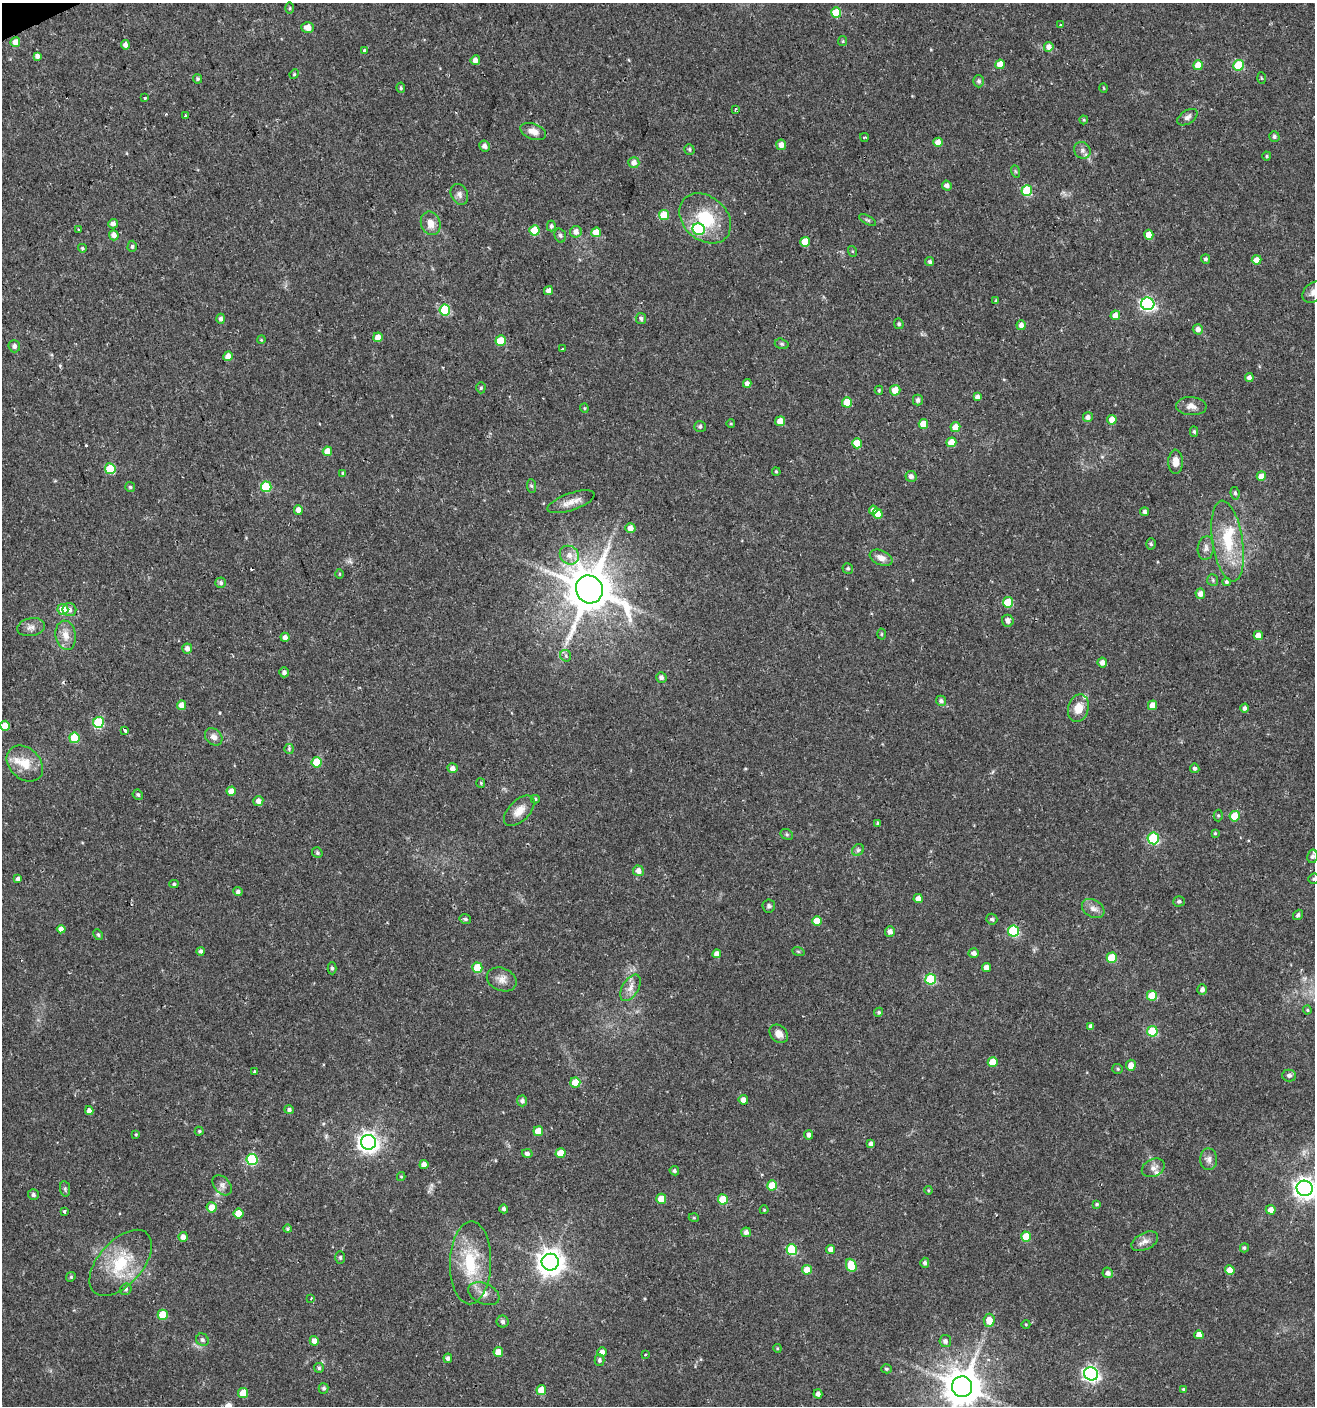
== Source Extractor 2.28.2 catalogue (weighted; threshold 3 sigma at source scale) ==
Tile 11 of 4 x 4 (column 3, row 3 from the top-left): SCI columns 2707-4019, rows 1405-2808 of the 5473 x 5615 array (HDU 1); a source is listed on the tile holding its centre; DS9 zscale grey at full resolution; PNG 1317 x 1408 px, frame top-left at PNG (2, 3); each listed source drawn as its Kron ellipse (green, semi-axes under 4 px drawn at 4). Shown black and unused: <1% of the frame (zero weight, under 2 of 3 exposures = <1% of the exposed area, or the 3 px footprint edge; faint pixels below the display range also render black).
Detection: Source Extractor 2.28.2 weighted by HDU 2 'WHT'; one run over the whole footprint, this tile lists its part. Background 0.0247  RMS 0.0041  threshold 0.0186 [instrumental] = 3 sigma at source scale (4.5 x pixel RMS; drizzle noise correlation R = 1.50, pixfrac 1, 0.0396/0.0396 arcsec/px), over >= 5 px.
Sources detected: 300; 2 too faint to see at this stretch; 4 cosmic-ray / hot-pixel residue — neither listed nor drawn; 4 inside a brighter listed object's ellipse — not listed separately; the other 290 listed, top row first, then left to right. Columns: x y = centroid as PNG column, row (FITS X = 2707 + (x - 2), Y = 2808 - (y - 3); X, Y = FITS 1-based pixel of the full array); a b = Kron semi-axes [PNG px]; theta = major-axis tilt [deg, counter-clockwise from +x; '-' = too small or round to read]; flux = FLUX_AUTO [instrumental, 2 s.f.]
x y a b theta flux
290 8 5 3 - 0.45
836 12 5 5 - 13
1061 25 3 3 - 0.84
308 27 6 5 - 3.6
843 41 5 4 - 0.48
15 42 5 5 - 3.9
125 45 5 4 - 1.8
1049 47 5 5 - 2.5
365 51 4 3 - 4.5
37 56 4 4 - 1.8
475 60 5 4 - 2.3
1000 64 5 4 - 5.7
1198 65 5 4 - 5.4
1239 65 5 5 - 20
294 74 5 4 - 0.48
1261 78 5 3 - 0.41
198 79 5 4 - 0.68
979 81 6 5 - 1
401 88 5 3 - 0.66
1104 88 4 3 - 0.34
144 98 3 3 - 1.4
735 109 3 3 - 4.1
185 115 3 3 - 0.71
1187 117 11 6 33 1.6
1084 120 4 4 - 0.46
533 131 13 7 -20 3.3
864 137 4 3 - 0.64
1274 137 5 5 - 1.1
938 142 4 4 - 3.3
781 145 5 5 - 3.2
484 146 5 5 - 2
689 149 5 5 - 0.76
1082 150 9 8 - 1.7
1267 156 4 4 - 0.47
634 163 5 5 - 2.1
1015 171 6 4 -71 0.56
947 185 5 4 - 1.8
1027 190 5 5 - 25
459 194 11 8 -63 1.9
664 215 5 5 - 9.9
705 218 28 22 -41 19
868 220 9 4 -26 0.74
431 223 12 9 -68 4.1
113 224 5 4 - 1.9
551 226 5 4 - 0.93
78 229 3 2 - 0.43
699 229 6 5 - 25
534 230 5 5 - 12
576 232 6 5 - 2.6
596 232 5 5 - 6.2
114 235 5 5 - 2.5
560 235 7 5 -74 0.84
1149 235 5 4 - 4.8
805 242 5 5 - 8.8
132 246 5 4 - 0.79
82 248 4 4 - 0.59
852 251 5 3 - 0.44
1206 259 5 4 - 0.85
1257 260 5 4 - 2.8
930 262 4 4 - 0.84
548 291 5 4 - 1.8
1313 292 12 9 41 2.6
996 301 4 4 - 0.51
1148 304 6 6 - 83
445 310 5 5 - 29
1115 315 5 5 - 3.8
641 318 5 5 - 0.96
221 319 5 4 - 1.3
899 324 5 4 - 0.87
1021 325 5 4 - 2.1
1198 329 5 5 - 1.9
378 337 5 5 - 3.1
261 340 4 3 - 0.37
501 341 5 5 - 9.9
782 344 7 5 -16 0.7
14 346 6 6 - 1.4
562 349 3 3 - 1.2
228 356 5 4 - 3.2
1249 377 4 4 - 1.7
747 383 4 4 - 2
481 388 5 4 - 0.65
879 390 4 3 - 0.5
895 390 5 5 - 4.8
977 397 4 4 - 1.4
918 400 5 5 - 1.3
847 402 5 5 - 7.3
1191 406 15 9 -4 2.9
584 408 4 4 - 0.45
1088 417 5 5 - 1.6
1112 420 5 4 - 4.3
780 421 5 4 - 4.2
731 424 4 3 - 0.32
923 424 5 5 - 7.1
700 426 6 5 - 0.95
955 427 5 5 - 4.5
1194 432 5 4 - 0.68
951 442 5 5 - 7.9
857 443 5 5 - 7.9
327 451 5 4 - 4.9
1176 462 12 7 89 3.5
110 469 5 5 - 17
776 472 4 3 - 0.48
343 473 4 4 - 0.52
911 476 5 5 - 1.7
1261 476 5 4 - 5
531 486 7 4 -88 0.75
130 487 5 5 - 0.62
266 487 5 5 - 20
1235 493 6 4 -80 0.78
571 502 25 8 19 4.3
298 510 5 4 - 2.3
873 510 4 4 - 1.5
1145 512 4 4 - 1.1
878 514 5 5 - 5.6
630 528 5 5 - 2.9
1228 541 41 15 -81 17
1151 544 5 4 - 0.68
1206 548 12 8 81 2.1
569 555 10 9 - 3.2
881 558 12 7 -23 3
848 568 5 5 - 0.83
340 574 5 3 - 0.39
1213 580 6 5 - 0.71
1226 582 4 4 - 0.77
221 583 5 5 - 0.98
589 589 14 13 - 1900
1200 594 5 5 - 2.6
1008 602 5 5 - 15
63 609 5 5 - 6.3
69 610 7 6 - 1.9
1008 621 6 5 - 1.8
31 627 14 9 9 2.4
882 634 5 3 - 0.43
66 635 15 10 -81 4.1
1258 636 5 4 - 3.8
285 637 4 4 - 1.7
187 649 5 5 - 2.1
566 656 6 5 - 1.1
1102 663 5 5 - 2.3
284 672 5 5 - 1.3
661 677 5 5 - 1.6
941 701 5 5 - 1.2
181 705 5 4 - 2.9
1153 705 5 4 - 4.3
1078 708 14 10 74 5.6
1244 708 4 4 - 1.1
98 722 5 5 - 31
5 726 5 5 - 7.1
125 730 4 3 - 1.5
214 737 10 7 -45 2.1
74 738 5 5 - 12
289 749 5 5 - 0.64
317 762 5 5 - 12
25 764 20 15 -44 7.8
453 768 5 4 - 2.1
1195 768 5 4 - 0.99
481 783 5 4 - 0.46
231 791 4 4 - 3.2
138 795 5 5 - 0.72
535 799 4 4 - 0.59
258 801 5 5 - 2.4
519 811 19 10 44 4.7
1218 815 6 4 -89 0.61
1235 816 5 5 - 11
878 823 4 3 - 0.63
1215 833 3 3 - 0.44
787 834 6 5 - 0.7
1153 838 6 5 - 33
858 850 6 5 - 0.85
317 853 5 5 - 0.8
1313 856 7 5 78 1.3
638 871 5 5 - 2.4
18 879 4 4 - 1.5
1314 879 5 5 - 0.64
174 884 4 4 - 0.61
238 892 4 4 - 1.2
918 899 4 4 - 3.2
1179 901 5 5 - 1
769 906 6 6 - 0.96
1093 908 12 8 -30 2.5
1298 915 5 4 - 1
465 919 6 4 -14 0.74
992 919 5 5 - 0.93
817 921 5 5 - 7
61 929 4 4 - 2.2
1013 931 5 5 - 29
890 932 5 5 - 2
98 935 6 4 -62 0.7
201 951 4 3 - 1
798 951 6 4 -19 0.49
974 953 5 4 - 1.8
717 954 4 4 - 2.5
1112 958 5 5 - 13
987 967 4 4 - 3
332 968 6 4 -89 0.75
477 968 5 5 - 11
502 979 15 11 -23 3.4
931 979 5 5 - 26
630 988 15 8 59 3
1202 989 5 5 - 1.6
1152 996 5 5 - 11
1307 1010 4 4 - 0.46
879 1012 4 4 - 0.74
1091 1026 4 4 - 1.6
1152 1031 5 5 - 23
779 1034 10 8 -47 3.2
993 1062 5 5 - 7.9
1131 1065 5 5 - 3.5
1118 1069 5 5 - 0.61
255 1071 3 3 - 1.3
1289 1075 7 6 - 1.1
575 1083 5 5 - 7.4
743 1100 5 4 - 2.5
522 1101 5 5 - 1.4
289 1110 5 4 - 1
89 1111 4 4 - 2
199 1131 4 4 - 0.55
538 1131 5 5 - 6.1
136 1134 4 3 - 0.41
809 1135 4 4 - 1.4
368 1142 7 7 - 240
871 1144 4 4 - 1.6
527 1153 5 4 - 1.3
561 1153 5 5 - 7.7
1209 1159 10 8 -89 2
252 1160 5 5 - 29
424 1165 4 4 - 2.5
1153 1168 12 8 26 2.3
674 1171 5 4 - 0.82
401 1176 4 4 - 0.49
222 1185 11 7 -49 1.9
772 1185 5 5 - 8.5
1305 1188 8 7 - 280
65 1189 8 5 -82 0.8
928 1190 4 4 - 0.41
33 1195 5 5 - 1.1
661 1199 5 5 - 6.8
723 1199 5 5 - 12
1097 1204 4 4 - 0.55
212 1207 5 5 - 5.2
504 1209 4 4 - 1.2
764 1210 4 4 - 0.39
1271 1210 5 4 - 2.9
64 1211 3 3 - 1.2
238 1214 5 5 - 6.3
694 1218 5 3 - 0.4
288 1229 4 4 - 0.59
746 1232 5 4 - 1.7
183 1237 5 4 - 2.2
1026 1237 5 5 - 8.5
1145 1241 14 8 27 2.6
1244 1248 5 4 - 0.68
831 1249 4 4 - 2.6
792 1250 5 5 - 23
340 1257 6 5 - 0.74
550 1262 8 8 - 460
121 1263 40 22 48 21
471 1263 41 20 88 22
925 1263 5 4 - 1.2
851 1265 6 5 - 11
807 1270 5 5 - 5.9
1230 1270 5 5 - 5.5
1108 1273 5 5 - 1.5
71 1277 5 4 - 0.54
126 1289 6 5 - 0.85
484 1294 16 10 -23 3.5
311 1298 3 3 - 0.41
163 1315 5 5 - 11
989 1320 6 5 - 5.1
503 1322 6 6 - 1.2
1026 1324 4 3 - 0.33
1199 1335 4 4 - 3.5
202 1340 6 6 - 1.1
314 1341 5 4 - 2.6
945 1341 6 6 - 1.5
777 1348 4 3 - 0.41
498 1352 5 5 - 5.2
602 1352 5 4 - 3.2
646 1355 3 2 - 0.68
448 1358 4 4 - 1.2
600 1360 6 5 - 0.99
319 1368 5 4 - 0.76
886 1369 5 4 - 0.66
1091 1374 7 6 - 120
962 1387 10 10 - 1200
324 1388 5 5 - 0.87
1183 1389 4 4 - 0.51
541 1390 5 5 - 7
243 1393 5 5 - 7.7
818 1394 4 4 - 1.6
Overlapping masked pixels (flux is a lower limit): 1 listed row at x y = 962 1387
Isophote crosses this tile's border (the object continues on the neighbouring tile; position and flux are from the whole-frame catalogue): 5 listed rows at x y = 1313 292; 1313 856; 1314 879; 1305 1188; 962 1387